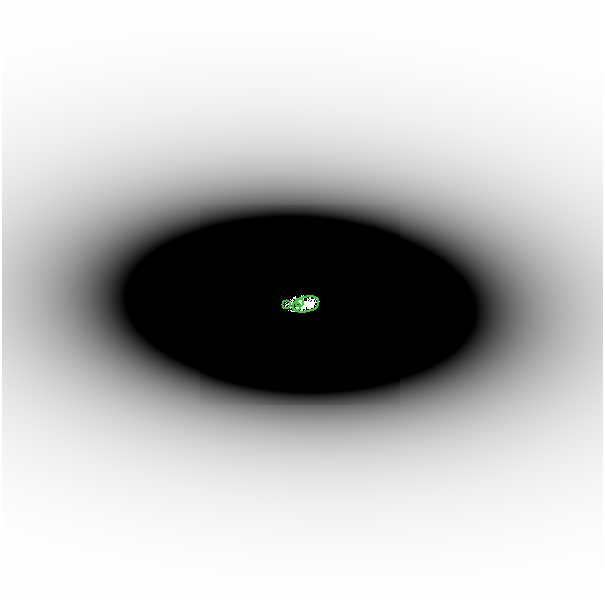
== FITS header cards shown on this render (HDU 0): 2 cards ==
NAXIS1  =                  601
NAXIS2  =                  601

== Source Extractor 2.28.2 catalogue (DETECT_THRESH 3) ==
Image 601 x 601 px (HDU 0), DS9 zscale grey, 1 PNG px = 1 image px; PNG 605 x 605 px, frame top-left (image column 1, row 601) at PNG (2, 0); each listed source drawn as its Kron ellipse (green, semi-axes under 4 px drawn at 4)
Background -4.34e-06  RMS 1.3e-06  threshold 3.81e-06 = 3 sigma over >= 5 px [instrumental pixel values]
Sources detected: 6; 2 with non-positive FLUX_AUTO (blend fragments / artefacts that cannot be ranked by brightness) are neither listed nor drawn; the other 4 listed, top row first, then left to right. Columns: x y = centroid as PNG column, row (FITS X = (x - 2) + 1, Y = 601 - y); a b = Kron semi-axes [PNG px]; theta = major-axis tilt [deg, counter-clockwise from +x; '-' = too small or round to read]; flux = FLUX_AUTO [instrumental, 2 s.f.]
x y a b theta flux
300 300 4 3 - 0.23
306 302 13 7 15 1.6
286 303 3 2 - 0.0074
297 305 3 3 - 0.033
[2 non-positive-flux detections neither listed nor drawn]